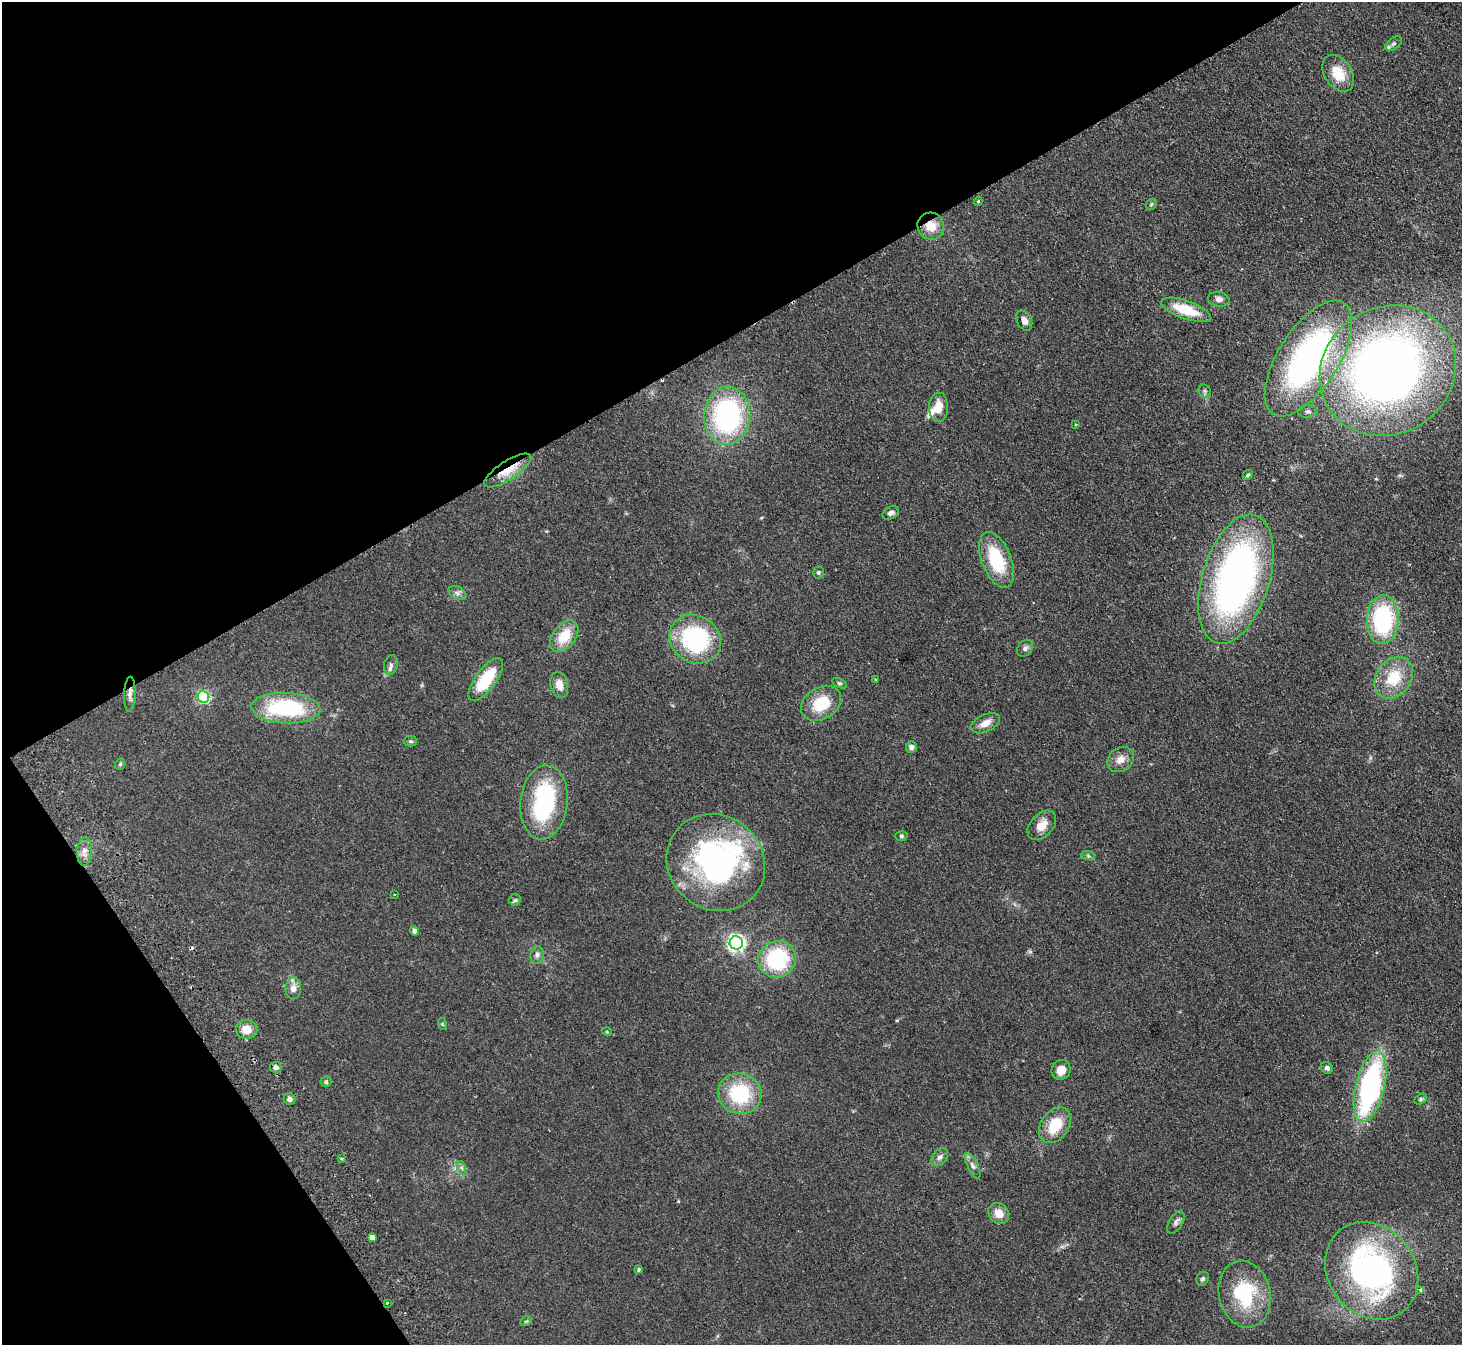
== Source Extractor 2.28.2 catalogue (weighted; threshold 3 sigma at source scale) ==
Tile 5 of 4 x 4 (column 1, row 2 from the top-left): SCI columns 51-1510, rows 3019-4361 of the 5940 x 5898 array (HDU 1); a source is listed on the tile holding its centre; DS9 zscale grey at full resolution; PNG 1464 x 1347 px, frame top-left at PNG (2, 2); each listed source drawn as its Kron ellipse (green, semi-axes under 4 px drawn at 4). Shown black and unused: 31% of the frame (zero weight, under 2 of 3 exposures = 3% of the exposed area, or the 3 px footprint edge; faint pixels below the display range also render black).
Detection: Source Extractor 2.28.2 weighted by HDU 2 'WHT'; one run over the whole footprint, this tile lists its part. Background 0.0991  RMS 0.0091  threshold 0.041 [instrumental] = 3 sigma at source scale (4.5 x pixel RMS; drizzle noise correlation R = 1.50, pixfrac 1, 0.05/0.05 arcsec/px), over >= 5 px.
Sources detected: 87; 1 too faint to see at this stretch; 1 inside a brighter object's white glare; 2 cosmic-ray / hot-pixel residue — neither listed nor drawn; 3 inside a brighter listed object's ellipse — not listed separately; the other 80 listed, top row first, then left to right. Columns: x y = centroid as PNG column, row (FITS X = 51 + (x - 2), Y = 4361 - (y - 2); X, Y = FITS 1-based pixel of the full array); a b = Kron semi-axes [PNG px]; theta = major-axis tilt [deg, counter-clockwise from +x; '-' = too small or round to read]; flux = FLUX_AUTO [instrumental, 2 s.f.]
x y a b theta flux
1394 44 9 5 38 2.5
1338 73 20 13 -57 20
978 201 4 3 - 1.1
1151 204 6 5 - 1.1
931 226 14 13 - 13
1219 299 11 7 -7 4.3
1186 310 26 9 -19 28
1024 321 11 7 -62 4.4
1308 358 66 30 57 260
1388 371 70 63 33 710
1205 391 7 6 - 1.9
939 407 14 9 87 11
1308 411 9 6 7 2.4
727 416 29 23 85 150
1075 425 3 3 - 0.94
508 470 27 9 33 17
1248 475 6 4 46 1.3
891 513 9 6 27 2.8
996 560 29 14 -68 44
818 572 6 5 - 1.4
1236 579 67 33 73 360
457 593 9 6 -28 2.9
1383 620 24 16 88 93
564 636 18 11 52 21
695 639 26 23 -34 99
1025 648 9 7 51 3
391 665 10 6 77 3.1
1394 678 22 17 53 29
875 679 4 2 - 0.78
486 680 25 10 53 37
839 683 8 4 -26 1.6
559 685 13 8 -78 8.3
130 694 17 5 88 4.4
203 697 6 5 - 130
821 703 21 16 31 29
286 708 34 15 -3 85
985 723 15 8 26 8.6
411 741 6 5 - 1.5
911 747 6 5 - 2.9
1120 759 14 11 37 7.8
120 764 6 5 - 1.2
544 802 37 23 84 99
1042 825 17 11 46 10
901 836 6 5 - 1.5
84 851 14 7 86 5.6
1088 856 7 4 -2 1.5
716 862 51 47 -39 200
395 894 3 2 - 0.85
515 900 6 6 - 1.7
415 931 4 4 - 3.6
736 943 7 6 - 310
537 955 9 6 82 3.1
777 959 19 18 - 67
293 988 11 8 86 5.6
442 1024 6 4 -71 0.93
247 1029 11 9 -4 11
607 1032 5 3 - 0.8
276 1067 6 5 - 3.6
1327 1068 6 5 - 2.4
1061 1070 10 9 - 9.3
326 1082 5 5 - 1.7
1370 1087 36 14 77 180
740 1094 22 20 -13 55
290 1099 6 6 - 2.9
1420 1099 7 4 28 1.5
1055 1125 19 14 54 25
940 1157 10 6 50 3.2
342 1158 3 3 - 2.2
973 1166 14 5 -64 3.7
462 1168 7 4 -71 1.7
999 1213 11 9 -48 9.4
1176 1222 12 6 60 3.2
372 1237 4 3 - 73
639 1269 3 3 - 2.9
1372 1271 51 43 -53 240
1203 1279 7 6 - 2
1421 1290 4 3 - 3.2
1245 1294 34 25 -77 62
387 1303 3 3 - 1.8
526 1321 6 4 29 1.2
Overlapping masked pixels (flux is a lower limit): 4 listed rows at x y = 931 226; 508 470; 130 694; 372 1237